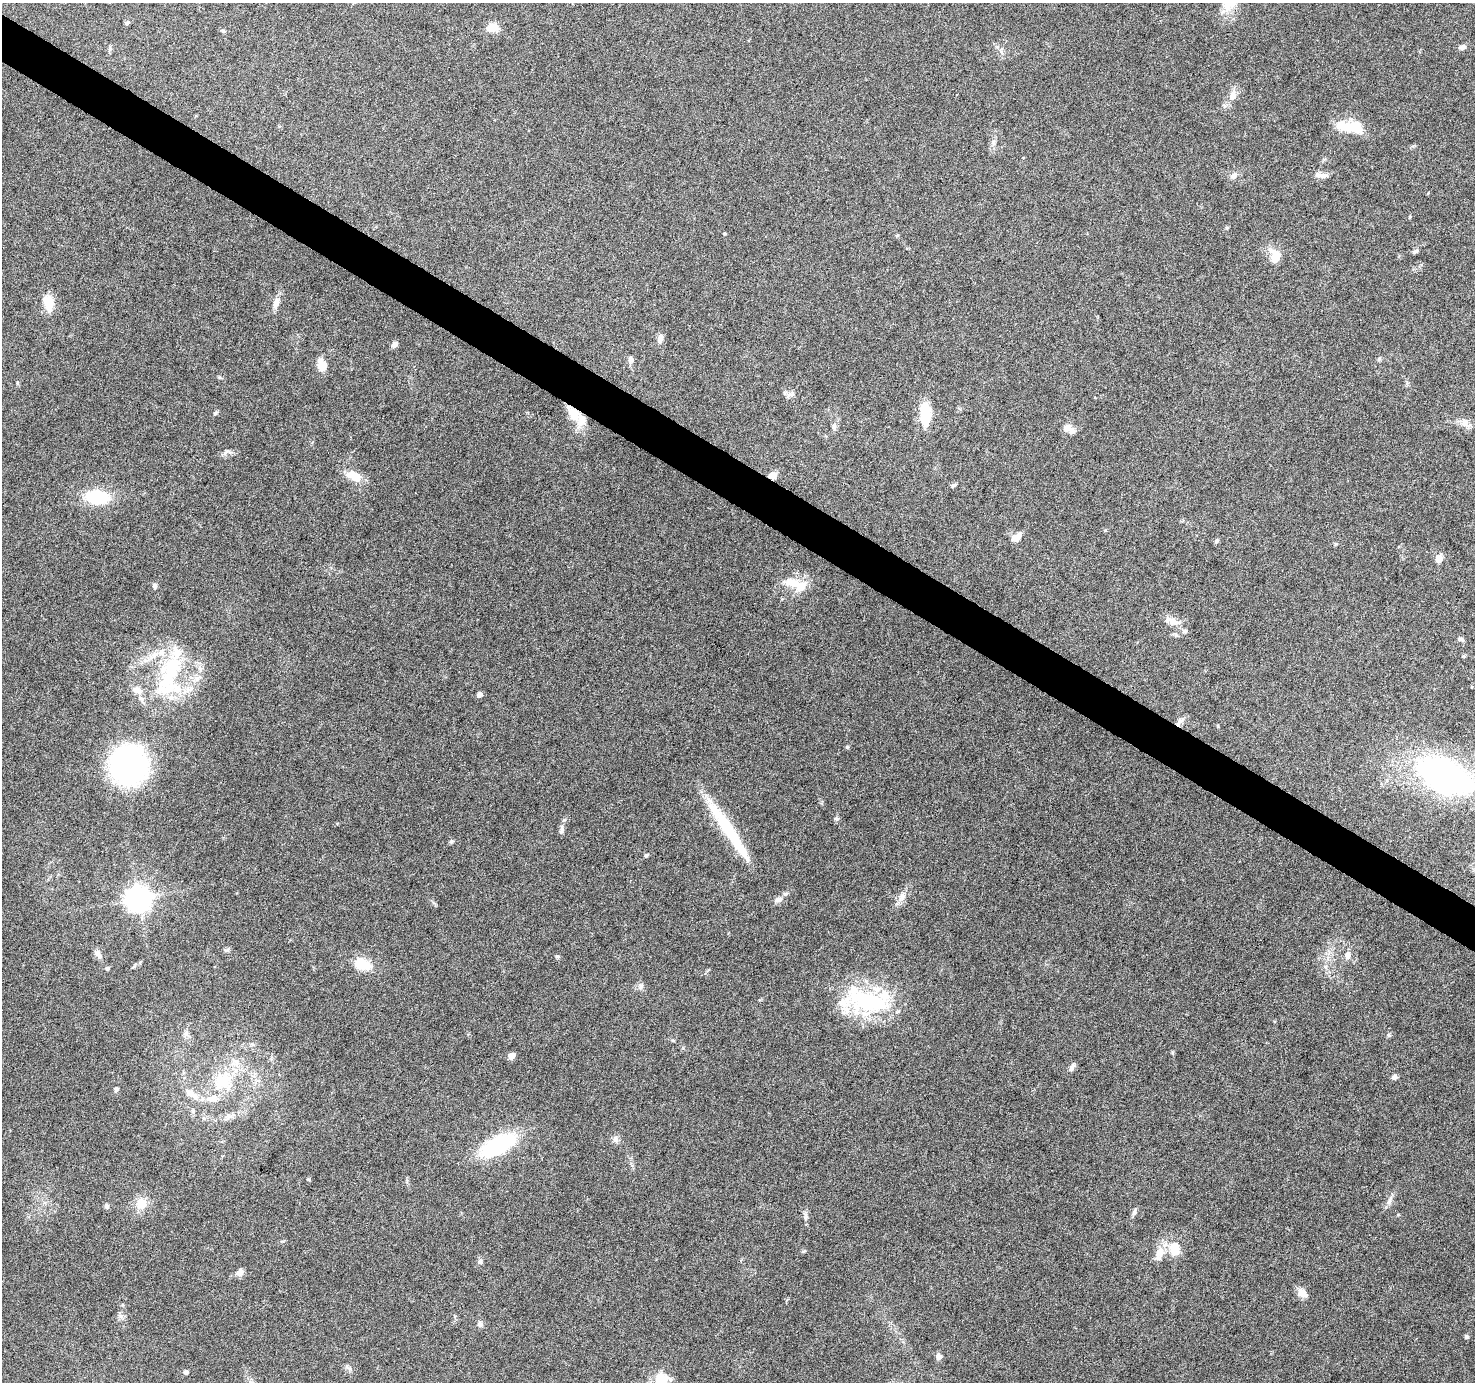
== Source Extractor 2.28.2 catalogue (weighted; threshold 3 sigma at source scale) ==
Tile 11 of 4 x 4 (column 3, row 3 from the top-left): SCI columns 2953-4425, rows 1635-3014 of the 5898 x 5963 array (HDU 1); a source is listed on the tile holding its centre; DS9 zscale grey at full resolution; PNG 1477 x 1384 px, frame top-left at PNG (2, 3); no overlay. Shown black and unused: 3% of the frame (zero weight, under 6 of 12 exposures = <1% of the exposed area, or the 3 px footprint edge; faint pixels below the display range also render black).
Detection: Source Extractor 2.28.2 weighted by HDU 2 'WHT'; one run over the whole footprint, this tile lists its part. Background 0.053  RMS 0.0026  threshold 0.0106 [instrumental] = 3 sigma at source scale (4.09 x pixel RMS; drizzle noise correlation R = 1.36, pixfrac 0.8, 0.0396/0.0396 arcsec/px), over >= 5 px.
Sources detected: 109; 3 inside a brighter object's white glare — not listed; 12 inside a brighter listed object's ellipse — not listed separately; the other 94 listed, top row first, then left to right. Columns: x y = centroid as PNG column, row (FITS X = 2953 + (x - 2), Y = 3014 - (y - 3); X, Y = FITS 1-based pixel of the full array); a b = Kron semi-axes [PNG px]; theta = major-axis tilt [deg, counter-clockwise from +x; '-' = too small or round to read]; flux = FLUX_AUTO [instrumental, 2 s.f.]
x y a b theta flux
1229 3 25 21 -85 6
127 23 6 5 - 0.52
492 28 12 10 14 2.9
223 31 6 5 - 0.38
1462 47 9 6 16 0.9
110 49 7 4 72 0.44
1233 96 15 9 73 1.9
1343 126 26 13 -17 4.8
993 142 8 6 -90 0.78
1323 175 12 7 1 1.2
1234 176 12 7 33 1.1
1410 217 4 4 - 0.22
724 233 4 3 - 0.23
1416 251 8 5 29 0.53
1275 258 9 6 -84 6.3
48 303 22 12 -80 3.9
276 303 13 7 68 1.7
660 339 12 7 80 1.1
394 344 7 6 - 1
1379 359 6 4 -73 0.33
631 360 9 7 -87 0.86
322 365 12 9 -71 3.4
219 377 6 4 -19 0.29
792 394 9 6 -6 0.78
216 413 7 5 41 0.4
573 414 21 12 -56 5.1
925 414 21 9 -87 10
1465 423 17 9 -51 1.8
834 427 7 4 72 0.52
1067 428 10 9 - 1.3
226 452 10 5 45 0.64
773 475 5 5 - 5.5
354 476 20 10 -27 4
954 485 9 4 25 0.42
97 497 22 13 -4 12
1014 538 10 8 -22 1.2
1217 541 6 5 - 0.52
1439 558 5 5 - 4.9
793 583 27 13 -13 4.7
155 586 6 5 - 0.65
1171 621 20 9 -18 2.3
1460 639 8 5 -20 0.61
169 676 73 32 77 28
479 694 5 5 - 1.1
1179 722 16 6 49 1.1
847 747 5 4 - 0.27
129 765 32 30 84 57
1444 775 54 30 -26 78
837 819 7 5 0 0.46
561 829 15 5 84 0.82
735 840 68 14 -57 12
451 842 6 5 - 0.42
646 855 6 5 - 0.37
902 897 15 9 65 1.8
138 899 8 8 - 250
778 899 13 7 18 1.2
225 950 7 5 -9 0.45
98 954 14 7 -48 1.2
1348 955 9 8 - 1.3
557 956 6 4 -15 0.38
362 964 17 12 -16 6.3
134 967 8 3 44 0.38
107 969 5 4 - 0.52
640 986 9 7 58 0.87
867 1001 56 31 -14 27
186 1034 10 7 71 0.95
1388 1035 6 4 -89 0.35
511 1056 5 4 - 3.2
1072 1067 12 6 64 0.82
1394 1077 7 6 - 0.71
222 1081 26 20 36 11
116 1089 5 4 - 0.75
191 1094 26 9 -37 3.1
193 1111 6 5 - 0.48
615 1139 10 7 -70 0.94
498 1145 31 14 28 27
308 1179 4 4 - 0.27
1390 1200 15 5 63 1.1
141 1203 14 12 76 3.7
107 1206 7 5 -76 0.68
1134 1212 10 5 73 0.66
806 1217 12 6 -88 0.84
1174 1248 13 10 -71 5.3
803 1251 6 4 -17 0.29
1160 1253 20 11 73 3.2
480 1262 8 6 -90 0.6
240 1272 10 8 44 1.2
1302 1293 13 10 -43 1.9
480 1324 8 7 - 0.82
1467 1337 5 5 - 0.44
939 1357 7 6 - 1.2
349 1368 12 6 -38 0.76
186 1372 5 5 - 0.63
660 1377 13 10 65 2.7
Overlapping masked pixels (flux is a lower limit): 3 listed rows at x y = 573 414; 773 475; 1179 722
Isophote crosses this tile's border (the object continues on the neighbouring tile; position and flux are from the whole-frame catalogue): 2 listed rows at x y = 1229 3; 1444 775
Unlisted compact peaks at least as high as the median listed source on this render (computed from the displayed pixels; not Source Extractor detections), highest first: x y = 1172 1052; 672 1040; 121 1316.